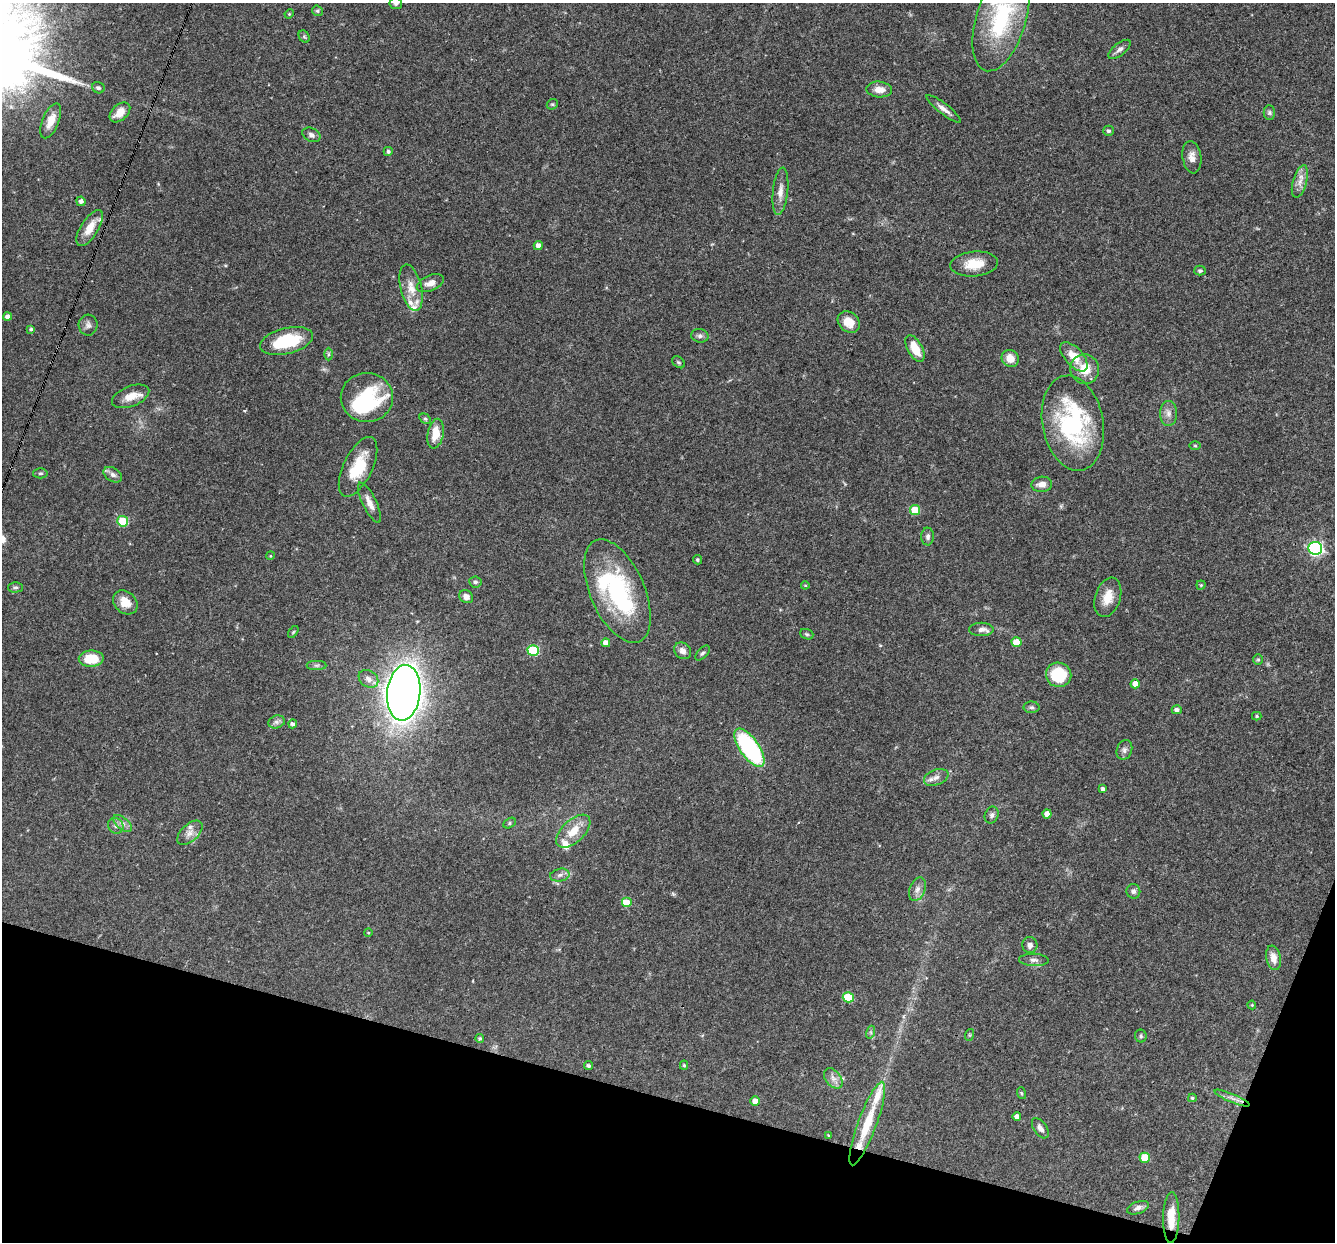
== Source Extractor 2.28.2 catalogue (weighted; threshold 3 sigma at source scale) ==
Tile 15 of 4 x 4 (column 3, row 4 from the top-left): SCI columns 2666-3998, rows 258-1497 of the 5330 x 5347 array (HDU 1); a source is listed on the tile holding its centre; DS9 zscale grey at full resolution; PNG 1337 x 1244 px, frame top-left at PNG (2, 3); each listed source drawn as its Kron ellipse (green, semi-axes under 4 px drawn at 4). Shown black and unused: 13% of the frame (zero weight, under 3 of 4 exposures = <1% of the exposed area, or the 3 px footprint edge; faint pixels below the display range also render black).
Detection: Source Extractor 2.28.2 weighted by HDU 2 'WHT'; one run over the whole footprint, this tile lists its part. Background 0.0579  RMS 0.0032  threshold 0.0146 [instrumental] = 3 sigma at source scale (4.5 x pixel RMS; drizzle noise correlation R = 1.50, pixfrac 1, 0.05/0.05 arcsec/px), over >= 5 px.
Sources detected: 134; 2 inside a brighter object's white glare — neither listed nor drawn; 9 inside a brighter listed object's ellipse — not listed separately; the other 123 listed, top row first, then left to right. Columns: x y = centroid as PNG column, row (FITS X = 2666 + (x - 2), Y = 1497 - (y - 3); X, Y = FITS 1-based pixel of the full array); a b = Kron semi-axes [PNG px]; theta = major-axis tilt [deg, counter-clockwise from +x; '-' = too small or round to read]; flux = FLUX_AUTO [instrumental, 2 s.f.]
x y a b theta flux
396 3 6 5 - 0.8
317 11 6 5 - 0.5
289 14 5 4 - 0.31
1001 19 54 25 73 31
304 37 6 5 - 0.45
1119 49 13 6 39 1.3
98 88 6 5 - 0.7
879 89 13 8 -5 2.9
552 104 6 5 - 0.45
944 109 21 5 -37 2.1
120 112 12 7 43 3.7
1269 112 7 5 -90 0.69
51 121 18 8 68 4.2
1109 131 5 5 - 0.68
311 135 9 6 -27 1.1
388 151 4 4 - 0.65
1192 157 16 9 -82 2.4
1300 181 17 7 74 2.5
780 191 24 7 84 2.9
81 201 5 4 - 1.1
90 228 20 9 58 4.8
538 245 4 4 - 1.5
974 264 24 12 5 6.8
1200 271 5 5 - 0.7
430 283 14 7 23 2.4
411 288 23 10 -76 4.5
7 316 4 4 - 1.2
849 322 12 10 -40 4.1
88 325 10 9 - 1.3
31 329 4 3 - 0.53
700 336 8 6 -10 0.93
286 341 27 13 14 16
915 348 15 7 -62 5.5
329 354 6 4 90 0.52
1074 357 18 8 -48 5.4
1010 358 9 8 - 3.7
679 362 7 5 -40 0.53
1085 369 15 14 - 6.2
131 396 20 10 21 4.2
367 398 26 24 0 25
1168 413 12 8 -89 1.9
425 419 6 4 -29 0.45
1073 423 48 30 -79 44
436 434 15 8 79 5.6
1195 446 6 4 -1 0.36
358 467 32 14 64 11
40 473 7 5 2 0.56
113 475 10 6 -32 1.2
1042 484 10 7 4 2.3
369 503 22 7 -64 2.7
915 510 5 5 - 9.4
123 521 5 5 - 16
928 536 9 6 89 1
1315 548 7 6 - 72
270 556 4 3 - 0.28
697 560 5 4 - 0.44
475 582 6 5 - 0.68
805 585 4 4 - 0.32
1201 585 4 4 - 0.4
15 587 7 5 2 0.6
617 591 55 27 -67 38
466 597 7 6 - 1.7
1108 597 20 12 71 4.8
125 602 13 10 -42 4
981 629 12 6 2 1.7
293 632 7 3 54 0.36
807 634 7 5 -21 0.53
1016 642 5 4 - 4.3
606 643 4 4 - 2.3
533 651 6 5 - 23
683 651 9 7 -43 1.7
703 653 9 5 46 0.7
91 659 12 8 1 8.3
1258 660 5 5 - 0.43
317 665 10 4 0 0.74
1059 675 13 12 - 12
368 679 10 8 -34 1.9
1135 684 4 4 - 2.9
404 693 28 16 83 400
1032 707 8 5 -1 0.74
1177 710 5 4 - 1
1257 716 5 4 - 0.41
277 722 8 6 19 1
293 724 4 4 - 1.1
749 748 22 9 -55 46
1124 750 10 7 71 1.2
936 777 13 7 21 1.8
1103 789 4 4 - 0.98
1047 814 4 4 - 2.2
992 815 9 6 67 1
123 823 11 6 -41 1.5
510 823 7 5 29 0.57
116 826 8 7 - 1.2
573 831 21 11 43 5.9
190 833 15 8 43 2.4
560 875 10 6 11 1.3
917 889 12 7 69 1.9
1133 891 7 7 - 0.99
626 903 5 5 - 9.8
368 933 4 3 - 0.26
1030 945 8 7 - 1.4
1273 958 12 7 -78 2.8
1034 960 15 6 -2 1.4
848 997 5 5 - 11
1252 1005 4 4 - 0.3
871 1032 6 4 73 0.58
969 1035 6 4 71 0.35
1141 1036 6 6 - 0.59
480 1038 4 4 - 0.42
684 1065 4 4 - 0.42
588 1066 4 4 - 0.7
833 1078 11 7 -51 1.8
1021 1093 6 3 -71 0.38
1192 1098 4 3 - 0.39
1232 1098 19 3 -23 1.4
755 1101 5 4 - 2.7
1017 1116 4 4 - 1.5
867 1124 44 9 70 12
1040 1128 11 6 -55 1.6
828 1135 4 3 - 0.23
1145 1158 5 5 - 7.5
1138 1208 11 6 19 1.4
1171 1217 25 8 89 5.8
Overlapping masked pixels (flux is a lower limit): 1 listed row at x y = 1171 1217
Isophote crosses this tile's border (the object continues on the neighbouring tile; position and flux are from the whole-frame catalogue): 2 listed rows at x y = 396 3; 1001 19